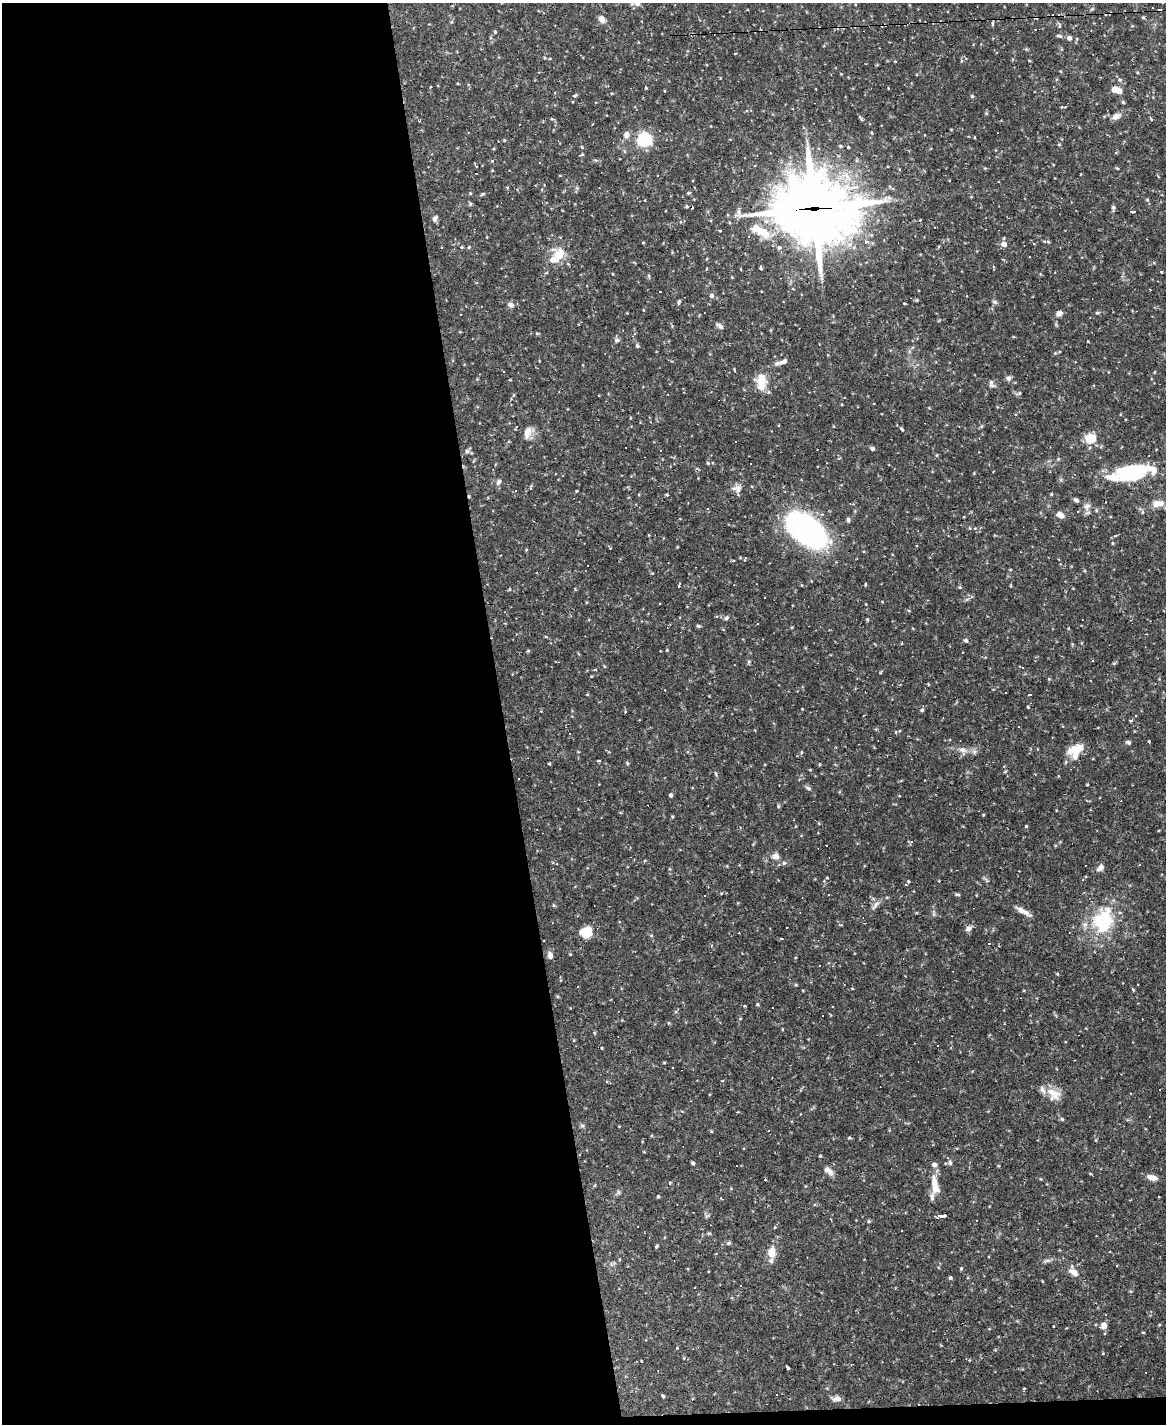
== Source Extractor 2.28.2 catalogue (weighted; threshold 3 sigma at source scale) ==
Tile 9 of 4 x 3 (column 1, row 3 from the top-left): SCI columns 1-1164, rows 237-1658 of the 4655 x 4633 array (HDU 1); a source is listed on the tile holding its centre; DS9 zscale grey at full resolution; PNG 1168 x 1426 px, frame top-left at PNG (2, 3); no overlay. Shown black and unused: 44% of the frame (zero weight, under 2 of 3 exposures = <1% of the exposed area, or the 3 px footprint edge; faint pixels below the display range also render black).
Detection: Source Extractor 2.28.2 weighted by HDU 2 'WHT'; one run over the whole footprint, this tile lists its part. Background 0.123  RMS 0.0039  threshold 0.0176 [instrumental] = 3 sigma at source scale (4.5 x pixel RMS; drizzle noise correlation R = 1.50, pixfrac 1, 0.05/0.05 arcsec/px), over >= 5 px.
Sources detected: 204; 51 cosmic-ray / hot-pixel residue — not listed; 9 inside a brighter listed object's ellipse — not listed separately; the other 144 listed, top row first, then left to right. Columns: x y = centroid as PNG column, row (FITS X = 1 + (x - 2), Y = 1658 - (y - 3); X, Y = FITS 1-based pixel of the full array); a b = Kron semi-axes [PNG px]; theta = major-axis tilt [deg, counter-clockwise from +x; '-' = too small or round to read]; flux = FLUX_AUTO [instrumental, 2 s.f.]
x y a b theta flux
637 3 8 7 - 1.2
602 20 8 7 - 1.6
992 23 6 3 -72 0.42
1059 25 6 3 -73 0.45
1035 29 3 2 - 0.52
495 32 4 4 - 0.36
1059 36 9 3 -5 0.61
1069 38 5 5 - 1.1
431 87 3 2 - 0.36
1115 89 7 6 - 2
575 96 4 3 - 0.75
972 96 5 4 - 0.41
1123 102 5 4 - 0.41
1116 116 10 7 27 1.7
626 135 9 8 - 1.4
644 139 7 6 - 64
688 193 5 4 - 0.42
483 194 6 4 35 0.42
815 208 33 26 -4 1500
1113 208 6 5 - 0.79
1133 211 3 2 - 0.52
435 219 7 5 72 1.1
720 230 3 3 - 11
761 232 25 10 -32 7.4
1004 244 5 5 - 2.3
461 247 5 3 - 0.32
469 247 4 3 - 0.32
779 247 4 3 - 1.9
559 254 17 12 57 5.6
761 268 4 3 - 0.73
1161 271 3 3 - 0.76
660 292 3 2 - 0.29
711 296 5 5 - 0.74
679 302 7 4 75 0.54
904 303 3 2 - 0.42
511 305 8 6 -31 1
1097 313 5 4 - 0.43
1059 314 7 6 - 1.3
720 326 9 5 -43 1.1
617 340 6 5 - 0.81
1088 341 3 2 - 0.37
637 346 6 4 -48 0.51
784 361 12 6 24 1.5
735 370 3 2 - 0.52
1008 378 6 6 - 0.83
761 381 21 10 87 5.7
991 383 11 5 -85 1.1
1020 393 6 4 90 0.44
514 395 6 3 70 0.39
902 429 7 3 -46 0.52
527 433 16 9 73 2.5
1091 438 13 11 -5 5.3
872 449 5 5 - 0.7
660 450 2 2 - 0.34
467 451 6 5 - 0.68
1058 459 5 3 - 0.36
708 463 5 3 - 0.34
751 464 3 2 - 0.5
1132 472 29 14 6 28
498 482 8 5 58 0.94
737 489 14 9 9 2
576 491 3 3 - 0.39
1051 494 4 3 - 0.34
469 496 4 3 - 0.43
1076 500 6 4 -34 0.81
1158 503 15 8 5 3.4
1087 506 9 7 43 1.5
707 509 3 3 - 0.81
1060 515 9 6 -32 2.1
964 517 2 2 - 0.32
848 520 6 4 -89 0.66
807 530 42 21 -40 89
865 584 5 3 - 0.32
679 586 3 3 - 0.84
765 598 3 3 - 0.7
726 618 5 5 - 0.63
867 619 5 3 - 0.38
698 626 6 4 -20 0.5
546 637 4 3 - 0.32
965 640 6 4 -31 0.64
667 650 3 3 - 0.27
1029 695 4 3 - 2.8
1028 707 3 3 - 0.45
922 710 5 4 - 0.59
1018 727 3 3 - 0.49
896 733 3 3 - 0.61
1129 743 6 5 - 0.69
963 750 10 7 -27 1.6
1075 750 18 13 42 6.7
599 761 3 3 - 3.5
627 763 5 3 - 0.39
715 773 6 3 -70 0.42
808 788 8 4 -26 0.74
671 795 4 4 - 0.78
899 796 3 2 - 0.5
778 806 5 3 - 0.44
1026 826 3 3 - 0.51
911 842 5 4 - 0.54
776 856 6 6 - 2.4
784 863 6 5 - 0.6
1100 868 11 5 42 1.3
905 884 4 3 - 5.9
957 894 7 3 -1 0.47
705 896 3 3 - 14
875 905 16 4 53 1.3
1023 911 21 6 -30 2.2
1103 921 29 25 75 20
968 928 9 6 32 1.2
586 932 13 11 42 5.8
739 933 3 2 - 0.68
781 939 3 3 - 14
989 943 3 2 - 0.21
550 956 9 6 -79 1.4
1058 974 5 3 - 0.29
1133 989 4 3 - 0.36
757 1004 5 3 - 0.38
672 1068 3 3 - 0.74
1053 1094 20 14 -50 4.9
850 1138 5 3 - 0.36
579 1155 2 2 - 0.27
820 1156 3 3 - 0.3
950 1162 7 6 - 0.88
693 1163 3 3 - 0.79
828 1170 13 7 -38 1.7
1152 1177 12 6 -15 2.4
670 1183 4 2 - 0.31
935 1185 26 9 -80 5.3
658 1196 4 3 - 0.35
941 1216 5 3 - 7.3
945 1216 4 3 - 20
901 1231 3 3 - 0.71
728 1243 6 4 21 0.55
656 1246 4 3 - 0.52
772 1252 12 9 85 4.3
1116 1265 3 2 - 0.33
961 1269 4 4 - 0.36
1073 1272 12 7 -34 2.4
950 1277 4 3 - 0.67
741 1285 3 3 - 2.3
1103 1326 10 8 29 2
677 1348 3 3 - 1.3
788 1368 5 2 - 0.84
663 1396 3 3 - 0.53
836 1399 11 6 10 1.5
Overlapping masked pixels (flux is a lower limit): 3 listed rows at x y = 815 208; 469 496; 579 1155
Isophote crosses this tile's border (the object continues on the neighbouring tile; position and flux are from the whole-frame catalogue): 1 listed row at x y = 637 3
Unlisted compact peaks at least as high as the median listed source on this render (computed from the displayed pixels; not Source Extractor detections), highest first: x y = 1062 1119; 995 302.